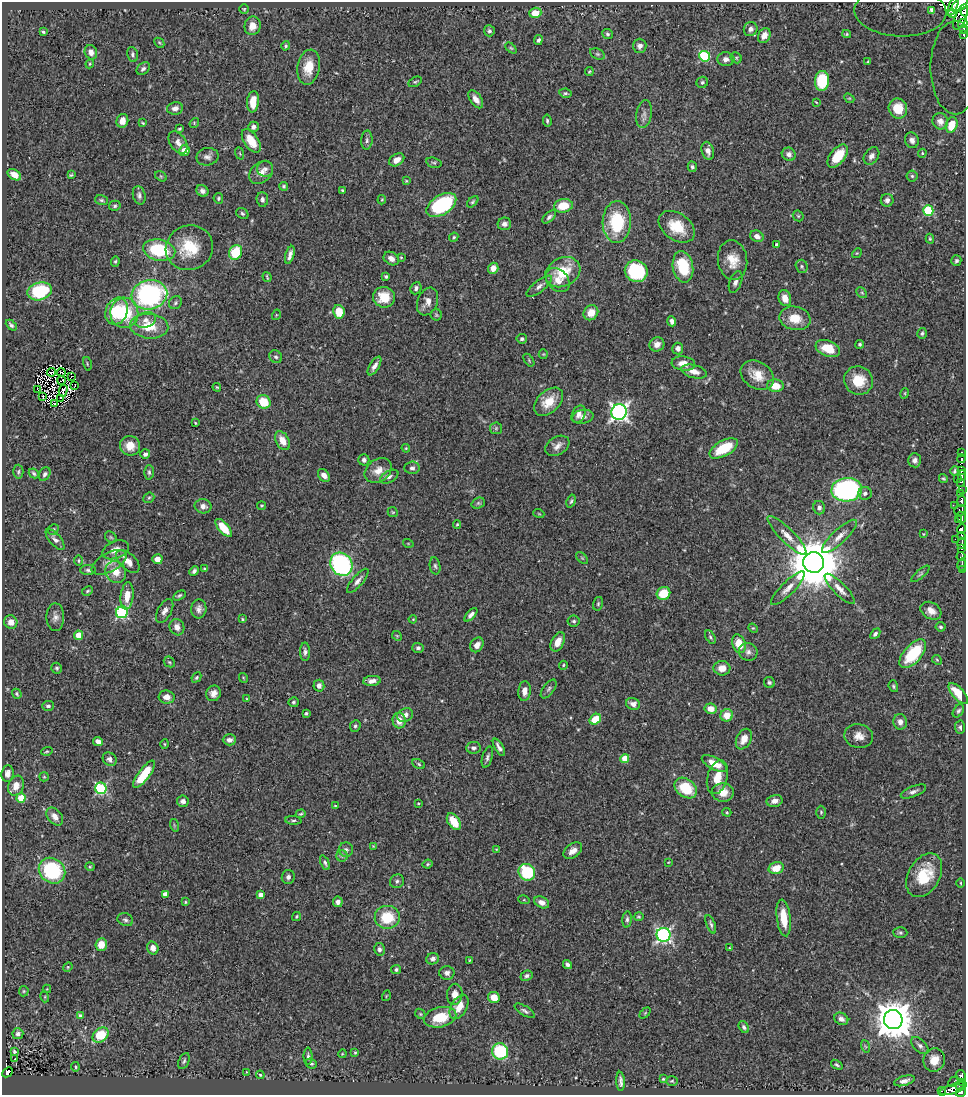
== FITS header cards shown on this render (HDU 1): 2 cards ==
NAXIS1  =                  964
NAXIS2  =                 1093

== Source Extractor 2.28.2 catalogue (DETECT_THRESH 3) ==
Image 964 x 1093 px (HDU 1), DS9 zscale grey, 1 PNG px = 1 image px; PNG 968 x 1097 px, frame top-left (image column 1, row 1093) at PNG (2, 2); each listed source drawn as its Kron ellipse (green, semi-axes under 4 px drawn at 4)
Background 0.65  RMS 0.024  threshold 0.0728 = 3 sigma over >= 5 px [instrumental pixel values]
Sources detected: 440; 10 with non-positive FLUX_AUTO (blend fragments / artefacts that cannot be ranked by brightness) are neither listed nor drawn; the other 430 listed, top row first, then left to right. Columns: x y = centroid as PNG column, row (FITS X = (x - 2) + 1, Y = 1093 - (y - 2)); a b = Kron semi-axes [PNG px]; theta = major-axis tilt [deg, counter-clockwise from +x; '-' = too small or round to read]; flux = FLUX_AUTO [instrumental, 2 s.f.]
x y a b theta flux
960 4 10 5 41 590
953 6 10 4 67 150
244 9 5 4 - 1.9
931 10 4 3 - 2.4
900 12 46 24 -2 230
965 12 4 2 - 53
535 13 6 5 - 27
952 13 4 3 - 120
961 17 13 5 69 140
963 24 5 4 - 190
253 26 9 8 - 15
751 29 7 6 - 7
964 29 3 2 - 25
489 31 5 5 - 3.9
43 32 3 3 - 2.2
607 34 5 5 - 2.9
847 34 4 4 - 1.9
764 35 8 6 63 11
964 35 3 3 - 34
538 40 5 4 - 3.6
159 43 5 3 - 1.9
286 46 5 4 - 2.5
640 46 7 7 - 7.7
511 48 6 4 -44 2.2
91 52 7 6 - 10
133 54 8 5 -76 3.8
597 54 8 5 -26 3.2
705 56 5 5 - 140
736 58 6 5 - 2.6
726 59 8 7 - 7.6
868 62 3 2 - 1.8
90 64 4 4 - 2
309 67 18 11 80 32
955 68 47 25 -90 220
143 69 7 5 40 4.4
589 71 5 4 - 2.1
822 81 10 7 85 68
415 82 7 4 28 2.5
702 82 6 5 - 3.2
565 93 6 4 -10 2.8
849 98 6 4 -41 2
476 99 10 5 -55 10
253 102 11 6 85 27
816 102 3 2 - 1.3
175 108 8 6 11 6.5
898 108 10 9 - 26
644 114 14 7 81 8.9
122 121 7 6 - 11
547 121 6 4 -84 2.6
940 121 8 7 - 9.4
143 123 4 2 - 1.7
194 123 5 4 - 1.6
952 125 8 5 71 21
253 127 5 5 - 5.9
179 129 4 3 - 2.1
367 140 9 5 88 4.7
912 140 8 7 - 7.5
251 141 13 7 -56 28
178 143 12 8 -57 10
184 151 5 5 - 23
708 151 9 6 -74 10
240 153 6 2 -69 1.3
922 153 4 4 - 2
789 154 7 6 - 6.2
838 156 13 7 52 36
871 156 9 7 53 8.2
207 157 11 8 12 7.2
397 160 8 5 34 13
434 163 8 5 -16 2.6
692 167 5 4 - 3.9
265 169 8 8 - 5.9
261 172 13 10 43 12
14 175 7 5 -32 13
71 175 4 4 - 1.8
161 176 6 4 -31 2.5
912 176 5 5 - 3.2
406 181 4 3 - 1.7
284 186 4 4 - 2.5
342 190 4 3 - 2.1
202 191 6 5 - 5.9
139 195 9 6 -76 5.5
218 198 5 5 - 2.6
262 199 7 5 -85 4.5
101 200 6 5 - 3.1
382 200 4 3 - 1.7
887 200 6 6 - 6.3
473 202 7 4 46 2.8
441 205 16 9 32 150
115 206 6 5 - 3.2
563 206 9 6 11 33
928 210 5 5 - 110
242 214 6 5 - 3.2
798 216 6 5 - 2.4
549 217 8 4 43 4.5
617 222 21 14 88 91
504 224 7 6 - 7.2
677 227 20 13 -35 45
757 236 7 5 -27 8.2
454 237 5 4 - 2.3
930 239 5 3 - 2
777 245 4 3 - 5.8
189 248 24 22 24 64
159 250 16 10 -11 98
235 252 7 6 - 51
857 253 5 4 - 1.8
290 255 9 4 74 7.9
401 257 3 2 - 1.4
391 259 8 6 -33 8.8
733 260 20 14 -82 28
115 261 5 4 - 2.4
956 261 5 5 - 3.1
802 266 7 6 - 3.2
683 267 16 10 -79 70
493 268 6 5 - 12
636 271 11 10 - 130
563 272 18 14 28 58
267 277 5 2 - 1.9
386 277 4 3 - 3.3
558 280 14 10 -46 20
736 282 11 6 70 8.2
539 286 15 5 38 7.8
416 288 6 5 - 5.1
40 291 12 8 16 100
862 293 6 4 -44 2.7
149 295 18 14 13 290
384 297 11 10 - 34
785 298 8 6 -71 14
428 302 14 10 68 14
175 303 7 6 - 3.5
117 311 14 10 66 65
339 312 7 5 -79 28
124 313 15 14 - 72
591 313 8 7 - 20
276 315 5 3 - 1.4
436 315 6 5 - 2.4
795 318 16 12 -11 30
146 320 11 7 18 9.3
672 321 5 4 - 6.6
11 325 6 4 -44 3.9
149 326 19 12 -5 44
922 333 5 5 - 3.3
522 339 5 5 - 3.9
657 344 8 7 - 11
860 344 4 4 - 2.6
678 348 6 5 - 6.2
828 348 13 8 -21 35
543 354 5 4 - 1.7
276 357 7 6 - 3.9
529 360 7 3 -55 2
683 363 12 7 -7 16
87 364 7 3 -78 1.7
374 366 10 4 59 8.3
52 372 4 3 - 2.2
61 372 4 2 - 0.45
694 372 13 6 -13 12
757 375 18 13 -32 27
72 376 3 2 - 0.46
61 380 4 2 - 1.9
859 380 15 14 - 37
75 385 2 2 - 1.5
775 386 8 6 -3 25
217 387 4 3 - 1.8
37 389 2 2 - 2.2
63 391 6 3 76 0.026
905 393 5 3 - 1.4
43 396 3 2 - 2.4
61 398 3 2 - 0.83
264 402 7 6 - 42
549 402 17 11 43 31
55 404 3 2 - 4.1
619 412 8 7 - 640
578 414 9 6 62 8.3
583 417 10 7 10 7.6
195 423 3 2 - 1.4
496 428 6 6 - 3
282 441 10 6 -61 19
130 446 10 9 - 23
557 446 13 9 32 11
406 448 4 4 - 1.6
724 448 15 7 29 56
962 452 3 2 - 29
145 454 5 4 - 4.9
962 459 4 3 - 80
364 460 5 5 - 4.8
915 460 7 6 - 7
412 468 7 6 - 4.4
378 470 15 11 35 19
955 471 4 3 - 2.9
961 471 3 2 - 48
18 472 7 5 88 3
149 472 7 5 -89 3.5
34 473 5 4 - 3
45 474 7 5 58 4.6
324 475 7 5 -50 11
962 476 5 3 - 10
389 477 10 6 28 5.7
943 479 4 4 - 2.3
957 479 3 2 - 33
961 482 3 2 - 47
962 489 3 3 - 17
847 490 15 11 5 310
865 493 7 6 - 6.1
960 494 4 3 - 130
149 498 6 5 - 2.6
571 501 7 4 73 2.9
962 501 6 4 -88 110
478 503 7 5 20 3.3
203 506 8 7 - 8.8
262 506 4 3 - 2
955 506 2 2 - 5.9
819 508 7 6 - 5.9
960 510 6 5 - 85
393 512 5 4 - 2.2
539 514 5 3 - 1.5
962 517 6 3 -67 86
959 520 4 3 - 59
457 524 4 3 - 1.9
224 528 11 5 -49 35
53 529 6 5 - 2.3
961 529 4 3 - 27
923 534 4 3 - 1.2
787 535 26 7 -45 18
839 536 23 7 43 16
961 536 4 3 - 8.7
111 537 6 5 - 2.4
55 539 12 5 -49 7.8
955 539 2 2 - 4.8
408 543 5 3 - 1.4
962 543 6 3 74 55
961 549 3 2 - 25
115 550 14 8 23 15
961 556 4 2 - 46
582 558 7 4 -45 2.5
157 559 5 5 - 14
79 561 5 3 - 1.6
128 561 14 8 -43 18
109 562 19 9 28 17
814 562 10 10 - 11000
341 564 12 10 -52 300
962 564 6 3 78 69
435 566 8 5 -81 3.9
204 569 4 3 - 2.4
962 569 3 2 - 4.5
88 570 8 5 0 3.6
194 571 5 3 - 4.3
116 572 11 10 - 22
920 574 11 4 40 3.3
358 581 15 5 49 7.6
788 588 23 6 45 14
840 589 20 6 -45 12
87 591 6 4 28 2.3
663 593 7 6 - 38
179 595 7 4 31 3
127 596 13 6 83 22
598 604 7 5 74 2.8
199 609 10 7 84 7.9
165 611 13 6 61 8.8
931 611 11 8 -30 12
122 612 6 5 - 190
471 615 8 4 47 6.9
55 617 14 9 -90 9.1
242 619 3 3 - 1.8
413 619 4 3 - 1.3
574 621 6 5 - 3.1
11 622 7 6 - 12
177 627 8 7 - 11
941 627 5 5 - 3.1
753 628 5 4 - 1.8
875 634 6 4 47 4
78 635 4 4 - 31
397 636 5 4 - 1.9
710 637 7 4 -60 2.9
558 642 10 6 64 16
739 644 9 6 -72 31
477 645 8 6 58 11
418 648 6 5 - 4
305 652 9 5 -89 5.4
748 652 9 9 - 7
913 654 17 9 49 77
937 660 5 4 - 2
169 662 6 5 - 2.4
563 665 4 3 - 1.6
57 668 5 5 - 2.9
722 668 8 7 - 15
196 677 5 4 - 2.7
243 678 5 3 - 1.6
372 681 9 5 5 9.9
769 683 6 5 - 3.8
319 686 6 5 - 6.8
893 686 6 4 -69 2.7
549 689 11 5 53 4.8
524 691 10 6 86 12
214 693 8 7 - 9.7
958 693 13 5 -49 35
17 694 5 4 - 2.5
167 697 8 6 -7 13
247 699 3 3 - 1.5
293 702 5 5 - 2.8
633 704 7 6 - 8.4
48 706 6 5 - 4
711 709 6 5 - 17
958 711 7 5 56 3.4
306 713 3 3 - 2.2
405 715 8 6 28 8.6
727 715 6 6 - 23
595 719 6 5 - 40
399 720 8 6 -77 19
900 722 8 7 - 9.6
355 726 6 5 - 3.7
960 727 6 5 - 3.8
859 736 14 11 -9 15
744 739 11 7 64 15
229 740 7 5 -1 6.7
98 741 5 4 - 9.4
164 744 5 3 - 1.6
499 747 9 3 -59 6.2
474 748 7 6 - 5.2
47 751 6 4 17 1.9
487 757 11 5 74 4.7
625 758 4 4 - 37
110 759 7 6 - 7
419 764 6 4 -29 2.6
714 764 14 6 -27 27
7 773 8 6 82 8.1
144 774 16 5 54 53
44 777 5 4 - 1.9
717 777 17 10 74 25
16 786 10 7 69 16
101 788 5 5 - 170
686 788 12 9 -38 60
913 791 13 5 23 6.1
723 792 11 9 -4 25
21 798 5 4 - 41
183 801 6 5 - 7.2
775 801 8 5 12 10
418 803 4 3 - 1.6
335 806 4 2 - 1.2
727 812 5 4 - 1.8
821 812 6 5 - 2.5
301 814 5 4 - 2.2
55 816 10 7 -50 14
293 820 8 3 -3 2.8
454 822 9 5 -56 35
174 825 6 4 -72 1.9
373 846 3 3 - 1.2
496 849 4 3 - 1.2
346 850 7 7 - 4.8
573 851 10 7 36 11
342 856 5 5 - 3.1
668 862 3 2 - 1.1
325 863 8 4 -66 3.5
428 864 5 3 - 2.3
90 867 4 4 - 1.8
776 868 8 6 15 25
52 871 14 12 -40 150
527 872 9 8 - 87
924 875 23 15 60 64
288 877 7 6 - 5.5
397 881 7 6 - 4.2
961 883 5 3 - 1.5
165 894 4 4 - 9.9
261 895 4 4 - 9.2
524 900 6 4 -17 1.6
185 902 4 3 - 2
338 902 5 5 - 6.6
542 902 8 5 -27 9.6
296 916 4 4 - 1.9
387 917 12 11 - 57
639 917 5 4 - 2.2
784 918 18 7 -82 37
627 919 8 4 85 4.2
125 920 8 6 -19 4.5
711 924 10 4 -69 4
900 933 7 5 -2 3.4
664 935 7 7 - 370
101 945 6 6 - 22
153 948 7 5 -74 12
729 948 3 3 - 1.6
379 949 6 5 - 5.3
433 959 6 5 - 5.9
470 960 4 3 - 1.6
567 964 5 3 - 4.1
68 967 5 4 - 1.8
396 970 5 4 - 3.5
447 973 7 7 - 6.8
527 976 6 5 - 4
47 989 4 4 - 1.4
24 991 5 5 - 1.9
455 994 10 7 86 14
386 996 5 3 - 1.2
45 997 5 3 - 1.7
494 997 6 5 - 21
459 1007 13 8 60 21
525 1011 11 5 -32 4.5
645 1013 6 4 45 2
420 1014 5 4 - 2.2
81 1016 4 4 - 7.2
440 1017 16 10 13 45
841 1019 7 6 - 7.4
893 1020 9 9 - 4600
744 1027 6 4 -57 3.8
18 1034 5 5 - 5.1
101 1035 9 6 40 56
865 1046 6 4 -70 2.5
920 1046 10 6 -44 5.3
15 1051 4 3 - 2.8
500 1051 8 8 - 100
355 1052 4 3 - 1.7
342 1054 4 3 - 1.5
308 1056 8 4 -90 3.9
15 1059 3 2 - 1.8
934 1060 11 10 - 22
184 1061 8 5 66 3.4
311 1063 6 5 - 2.8
837 1065 6 3 -35 2.6
75 1067 5 3 - 1.9
7 1072 6 4 43 30
246 1072 3 2 - 0.97
260 1075 4 3 - 1.7
961 1075 5 4 - 65
663 1079 3 3 - 1.6
621 1081 10 3 -86 5.9
672 1081 6 5 - 2.3
904 1081 11 5 16 7.1
953 1082 5 3 - 26
962 1082 3 3 - 14
959 1086 3 2 - 19
953 1089 14 5 18 130
942 1091 4 2 - 12
961 1092 5 4 - 170
At the frame edge (FLAGS 8, measured only in part): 9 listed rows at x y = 960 4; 900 12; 965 12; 963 24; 964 29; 964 35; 955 68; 942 1091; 961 1092
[10 non-positive-flux detections neither listed nor drawn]